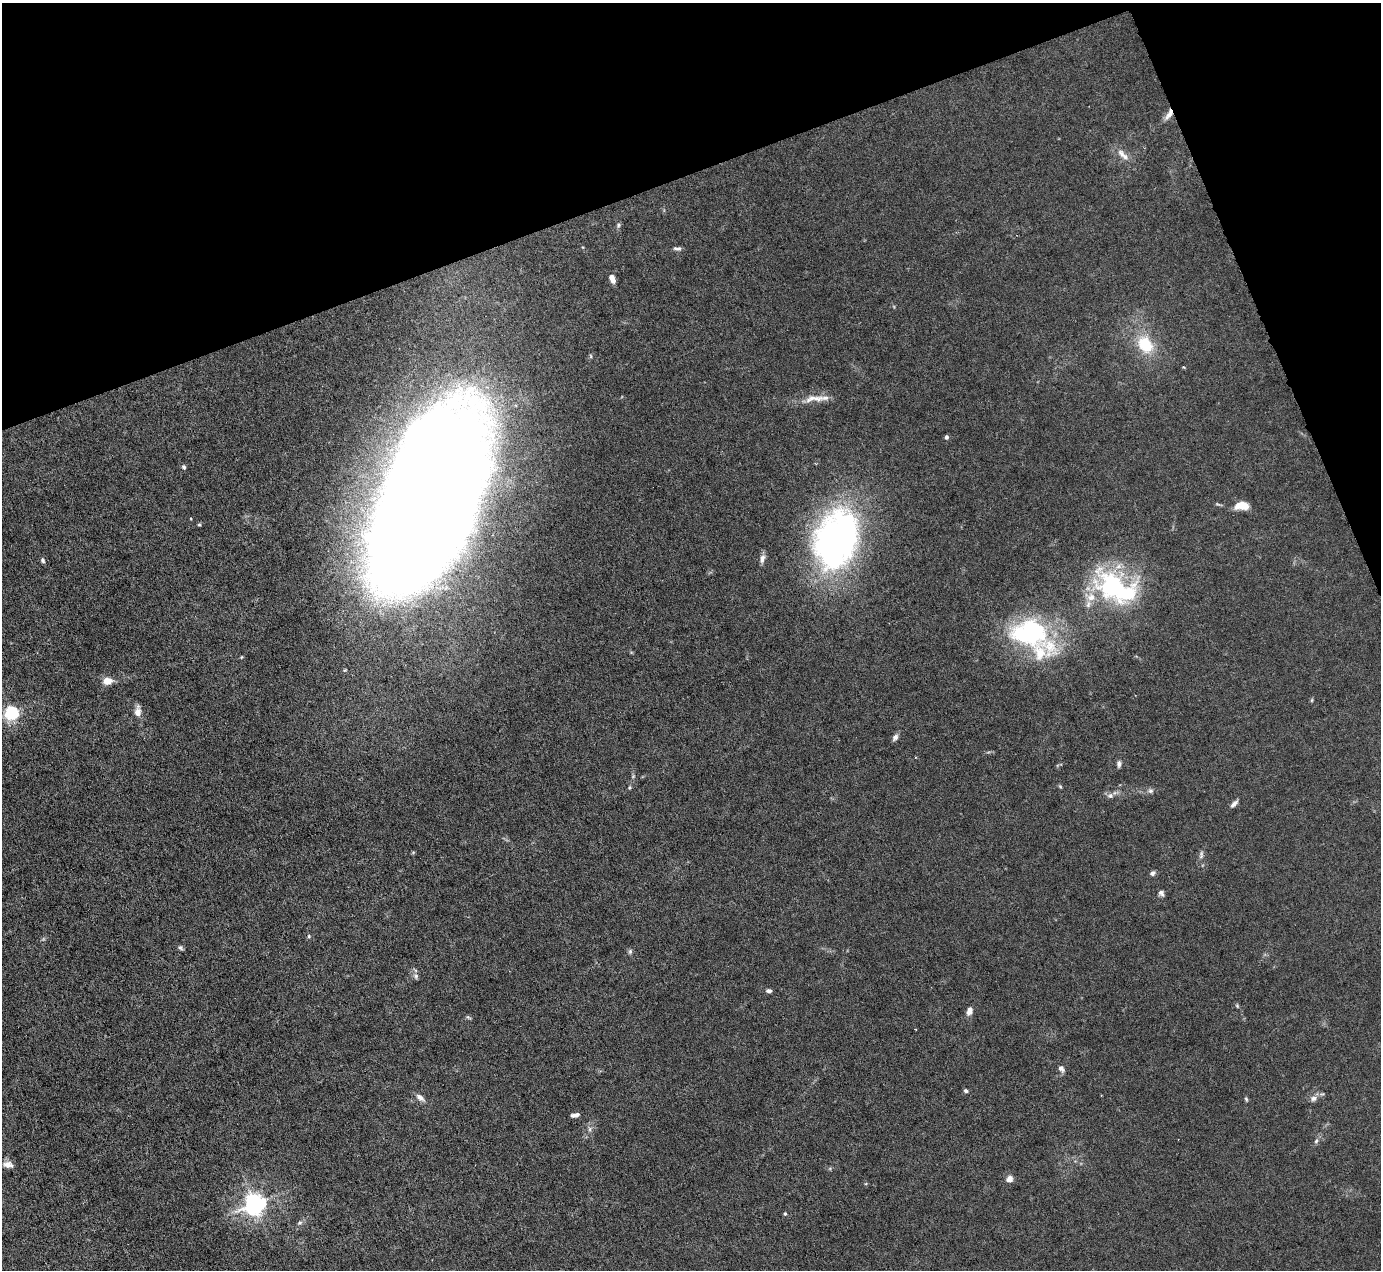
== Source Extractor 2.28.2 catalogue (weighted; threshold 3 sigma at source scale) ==
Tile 3 of 4 x 4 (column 3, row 1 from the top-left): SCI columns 2759-4137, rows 4085-5352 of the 5516 x 5500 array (HDU 1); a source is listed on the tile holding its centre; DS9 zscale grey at full resolution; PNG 1383 x 1272 px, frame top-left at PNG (2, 3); no overlay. Shown black and unused: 18% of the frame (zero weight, under 3 of 6 exposures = <1% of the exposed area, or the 3 px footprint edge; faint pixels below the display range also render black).
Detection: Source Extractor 2.28.2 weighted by HDU 2 'WHT'; one run over the whole footprint, this tile lists its part. Background 0.0209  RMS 0.0027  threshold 0.0112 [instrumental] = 3 sigma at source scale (4.09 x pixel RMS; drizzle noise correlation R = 1.36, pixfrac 0.8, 0.05/0.05 arcsec/px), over >= 5 px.
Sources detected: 63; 6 inside a brighter object's white glare — not listed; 2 inside a brighter listed object's ellipse — not listed separately; the other 55 listed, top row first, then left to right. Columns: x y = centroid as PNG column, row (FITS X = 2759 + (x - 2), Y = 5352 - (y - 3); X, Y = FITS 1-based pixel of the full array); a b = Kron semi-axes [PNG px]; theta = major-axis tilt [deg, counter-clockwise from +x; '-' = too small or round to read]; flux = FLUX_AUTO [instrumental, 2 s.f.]
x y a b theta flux
1169 114 16 6 57 2
1123 155 22 8 -42 2.4
618 225 7 5 85 0.54
677 248 10 5 -3 0.76
612 279 8 5 -68 1.7
1145 344 20 15 -56 9.7
591 356 6 4 -88 0.36
1184 367 3 2 - 0.31
814 398 32 9 4 3.9
946 437 5 4 - 0.56
184 467 6 5 - 0.51
430 504 163 66 71 1200
1242 505 13 7 2 5.2
199 525 5 4 - 0.29
840 540 70 46 56 95
762 559 11 6 79 1.3
43 560 7 5 -59 0.5
1112 587 42 34 -16 40
1030 633 53 32 -22 40
241 657 5 3 - 0.22
108 681 10 7 4 2.8
1312 700 6 3 71 0.31
138 711 12 7 88 2
12 713 6 6 - 68
895 737 9 6 55 1
1119 764 8 5 -90 0.78
1060 786 5 4 - 0.33
630 787 6 4 71 0.31
1151 791 7 7 - 0.73
1110 796 8 7 - 0.94
1234 804 11 5 45 1
1201 855 12 5 79 0.86
1152 873 7 5 32 0.72
1161 893 7 6 - 0.81
309 936 5 5 - 0.38
180 948 7 5 -50 0.52
630 951 7 5 88 0.55
416 976 8 7 - 0.78
769 991 6 5 - 0.71
1237 1006 6 4 -47 0.35
969 1011 9 6 72 1.4
468 1017 8 4 -34 0.41
1061 1068 10 6 -55 0.95
966 1091 6 5 - 0.49
420 1098 13 6 -39 1.4
1313 1098 10 7 7 1.2
1246 1099 6 4 -73 0.38
575 1115 10 5 10 1
590 1129 7 4 90 0.57
1316 1141 7 5 72 0.64
8 1165 14 8 -11 1.7
1010 1179 8 7 - 1.4
255 1204 7 7 - 180
785 1214 5 4 - 0.36
300 1223 8 6 39 0.7
Overlapping masked pixels (flux is a lower limit): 1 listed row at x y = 1169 114